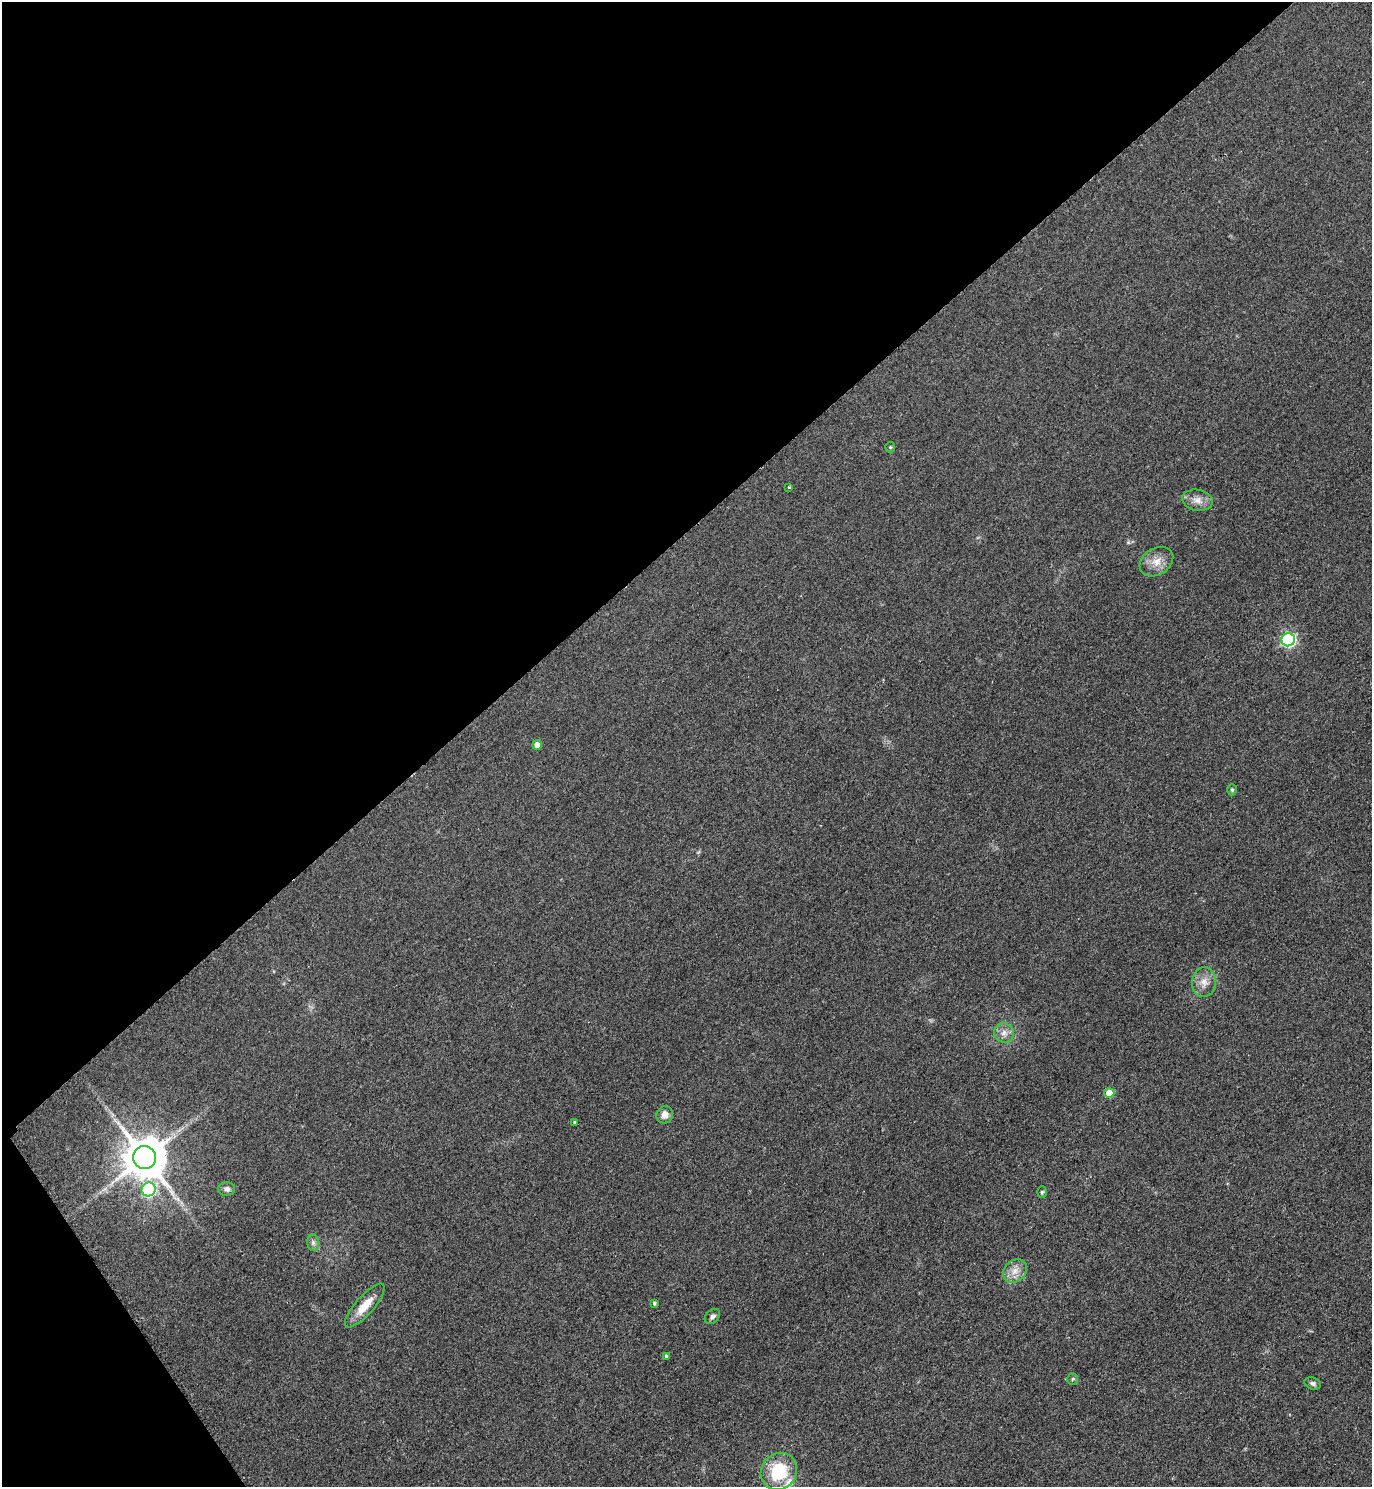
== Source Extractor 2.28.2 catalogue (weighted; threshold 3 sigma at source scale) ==
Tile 5 of 4 x 4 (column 1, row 2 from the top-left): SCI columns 312-1681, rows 2976-4460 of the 5957 x 5960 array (HDU 1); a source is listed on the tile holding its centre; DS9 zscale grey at full resolution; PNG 1374 x 1489 px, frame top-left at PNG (2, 2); each listed source drawn as its Kron ellipse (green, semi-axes under 4 px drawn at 4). Shown black and unused: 38% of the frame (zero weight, under 2 of 3 exposures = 1% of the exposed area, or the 3 px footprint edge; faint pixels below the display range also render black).
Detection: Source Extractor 2.28.2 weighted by HDU 2 'WHT'; one run over the whole footprint, this tile lists its part. Background 0.0786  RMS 0.0081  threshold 0.0366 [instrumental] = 3 sigma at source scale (4.5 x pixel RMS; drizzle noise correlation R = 1.50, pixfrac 1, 0.05/0.05 arcsec/px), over >= 5 px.
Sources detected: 26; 1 inside a brighter listed object's ellipse — not listed separately; the other 25 listed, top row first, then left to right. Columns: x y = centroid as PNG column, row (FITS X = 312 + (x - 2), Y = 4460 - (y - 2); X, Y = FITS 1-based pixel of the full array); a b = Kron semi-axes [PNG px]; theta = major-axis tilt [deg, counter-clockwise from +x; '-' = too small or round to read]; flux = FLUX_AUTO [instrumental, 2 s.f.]
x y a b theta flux
890 447 5 5 - 1
789 487 3 3 - 1
1197 500 15 10 -11 7.2
1156 562 18 13 33 10
1288 640 7 6 - 150
537 745 5 4 - 5.5
1232 790 5 4 - 1.2
1204 982 15 12 84 8.2
1004 1033 10 9 - 5.4
1109 1093 5 5 - 14
665 1115 9 8 - 6.1
574 1122 3 3 - 1.3
144 1158 11 11 - 3200
149 1189 7 7 - 100
227 1189 8 7 - 3.5
1042 1192 6 5 - 1.3
313 1243 8 6 -84 2.4
1015 1271 13 10 42 7.7
654 1303 3 3 - 1.6
365 1306 28 9 49 15
712 1316 9 6 43 2.8
666 1356 4 4 - 9.6
1073 1379 6 5 - 1.2
1313 1383 8 6 -20 2.3
779 1471 19 17 56 41